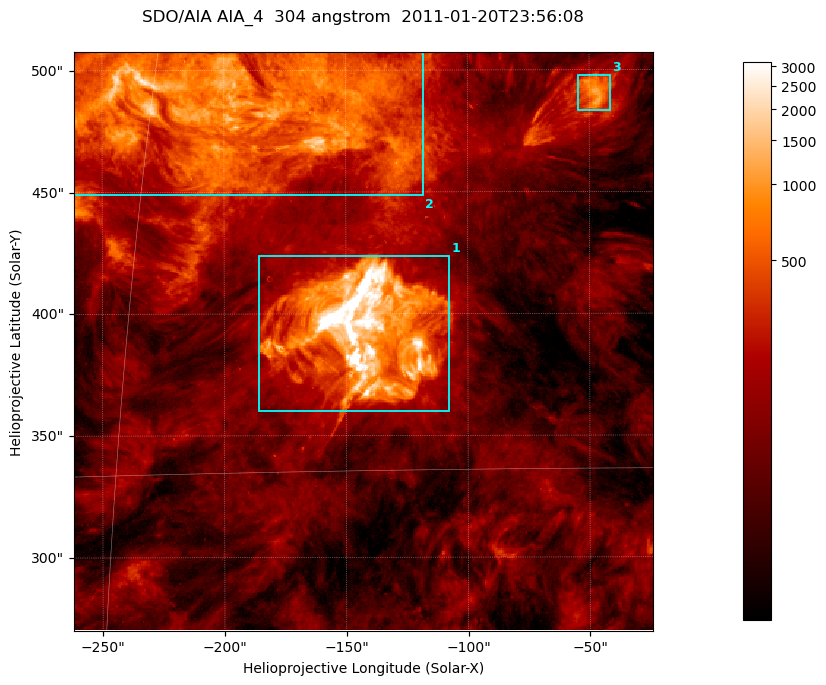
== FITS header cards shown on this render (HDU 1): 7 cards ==
TELESCOP= 'SDO/AIA '           / For AIA: SDO/AIA
INSTRUME= 'AIA_4   '           / For AIA: AIA_ATA1, AIA_ATA2, AIA_ATA3 or AIA_AT
WAVELNTH=                  304 / [angstrom] Wavelength
WAVEUNIT= 'angstrom'           / Wavelength unit: angstrom
DATE-OBS= '2011-01-20T23:56:08.124' / [ISO] Date when observation started; ISO 8
CTYPE1  = 'HPLN-TAN'           / CTYPE1; Typically HPLN
CTYPE2  = 'HPLT-TAN'           / CTYPE2; Typically HPLT

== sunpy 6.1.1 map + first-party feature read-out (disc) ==
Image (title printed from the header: SDO/AIA AIA_4  304 angstrom  2011-01-20T23:56:08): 396 x 396 px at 0.6 arcsec/px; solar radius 975 arcsec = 1625 px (partial field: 1.9% of the solar disc is inside the frame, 100% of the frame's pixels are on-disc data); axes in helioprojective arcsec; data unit not stated in the header (colour bar unlabelled)
Orientation: roll -0.132 deg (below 1 deg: not rotated)
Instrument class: DISC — disc imager (sunpy class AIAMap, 304 A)
Bright regions (active regions / flare kernels): reference = the on-disc median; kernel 3 px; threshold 5 sigma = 374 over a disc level ~111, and >= 1.15x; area >= 156 px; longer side >= 5 px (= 3 arcsec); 3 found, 3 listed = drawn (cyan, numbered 1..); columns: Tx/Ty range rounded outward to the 2 arcsec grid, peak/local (2 s.f.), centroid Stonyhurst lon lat
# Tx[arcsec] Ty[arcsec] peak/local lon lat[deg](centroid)
1 -186..-106 360..424 84 -9 +19
2 -262..-118 448..508 21 -13 +25
3 -56..-40 482..498 11 -3 +25